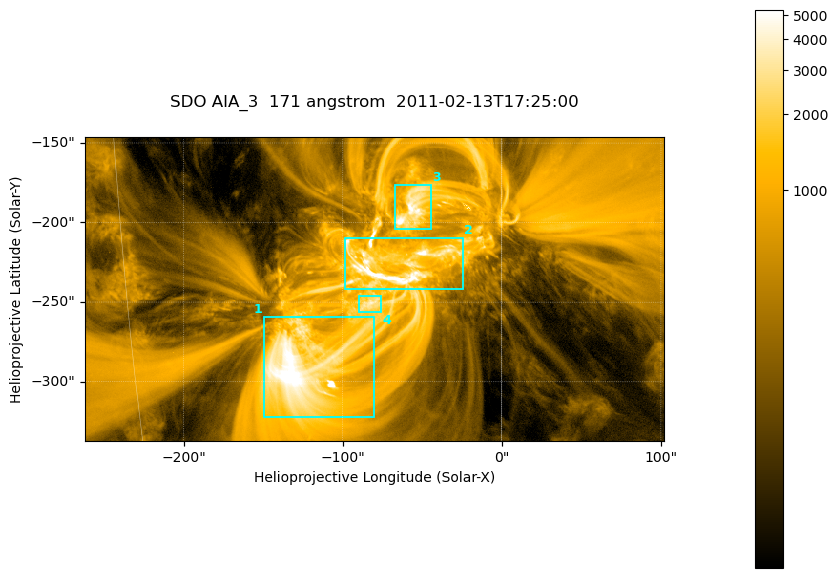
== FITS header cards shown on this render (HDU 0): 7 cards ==
TELESCOP= 'SDO     '           /
INSTRUME= 'AIA_3   '           /
WAVELNTH=                  171 /
WAVEUNIT= 'angstrom'           /
DATE-OBS= '2011-02-13T17:25:00.34' /
CTYPE1  = 'HPLN-TAN'           /
CTYPE2  = 'HPLT-TAN'           /

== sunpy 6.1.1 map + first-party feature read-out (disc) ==
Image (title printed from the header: SDO AIA_3  171 angstrom  2011-02-13T17:25:00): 607 x 318 px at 0.599 arcsec/px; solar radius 972 arcsec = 1622 px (partial field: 2.3% of the solar disc is inside the frame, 100% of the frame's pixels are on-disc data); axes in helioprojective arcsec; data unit not stated in the header (colour bar unlabelled)
Pointing: header CRPIX1/2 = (2056.06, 2043.72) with CRVAL1/2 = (0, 0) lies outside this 607 x 318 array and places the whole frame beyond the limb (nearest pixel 1.39 R_sun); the SolarSoft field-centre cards XCEN/YCEN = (-79.8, -241.7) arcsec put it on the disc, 1315 arcsec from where CRPIX/CRVAL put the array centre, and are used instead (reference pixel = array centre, CRVAL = XCEN/YCEN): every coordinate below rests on XCEN/YCEN
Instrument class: DISC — disc imager (sunpy class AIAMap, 171 A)
Bright regions (active regions / flare kernels): reference = the on-disc median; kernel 5 px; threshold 5 sigma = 1810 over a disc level ~357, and >= 1.15x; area >= 193 px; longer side >= 4 px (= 2.4 arcsec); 4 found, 4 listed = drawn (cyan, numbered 1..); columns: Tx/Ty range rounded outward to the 2 arcsec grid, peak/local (2 s.f.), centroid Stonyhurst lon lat
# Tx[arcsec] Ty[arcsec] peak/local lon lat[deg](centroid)
1 -150..-80 -322..-258 18 -8 -24
2 -100..-24 -242..-210 19 -4 -20
3 -68..-44 -204..-176 15 -3 -18
4 -90..-76 -256..-246 9.4 -5 -22